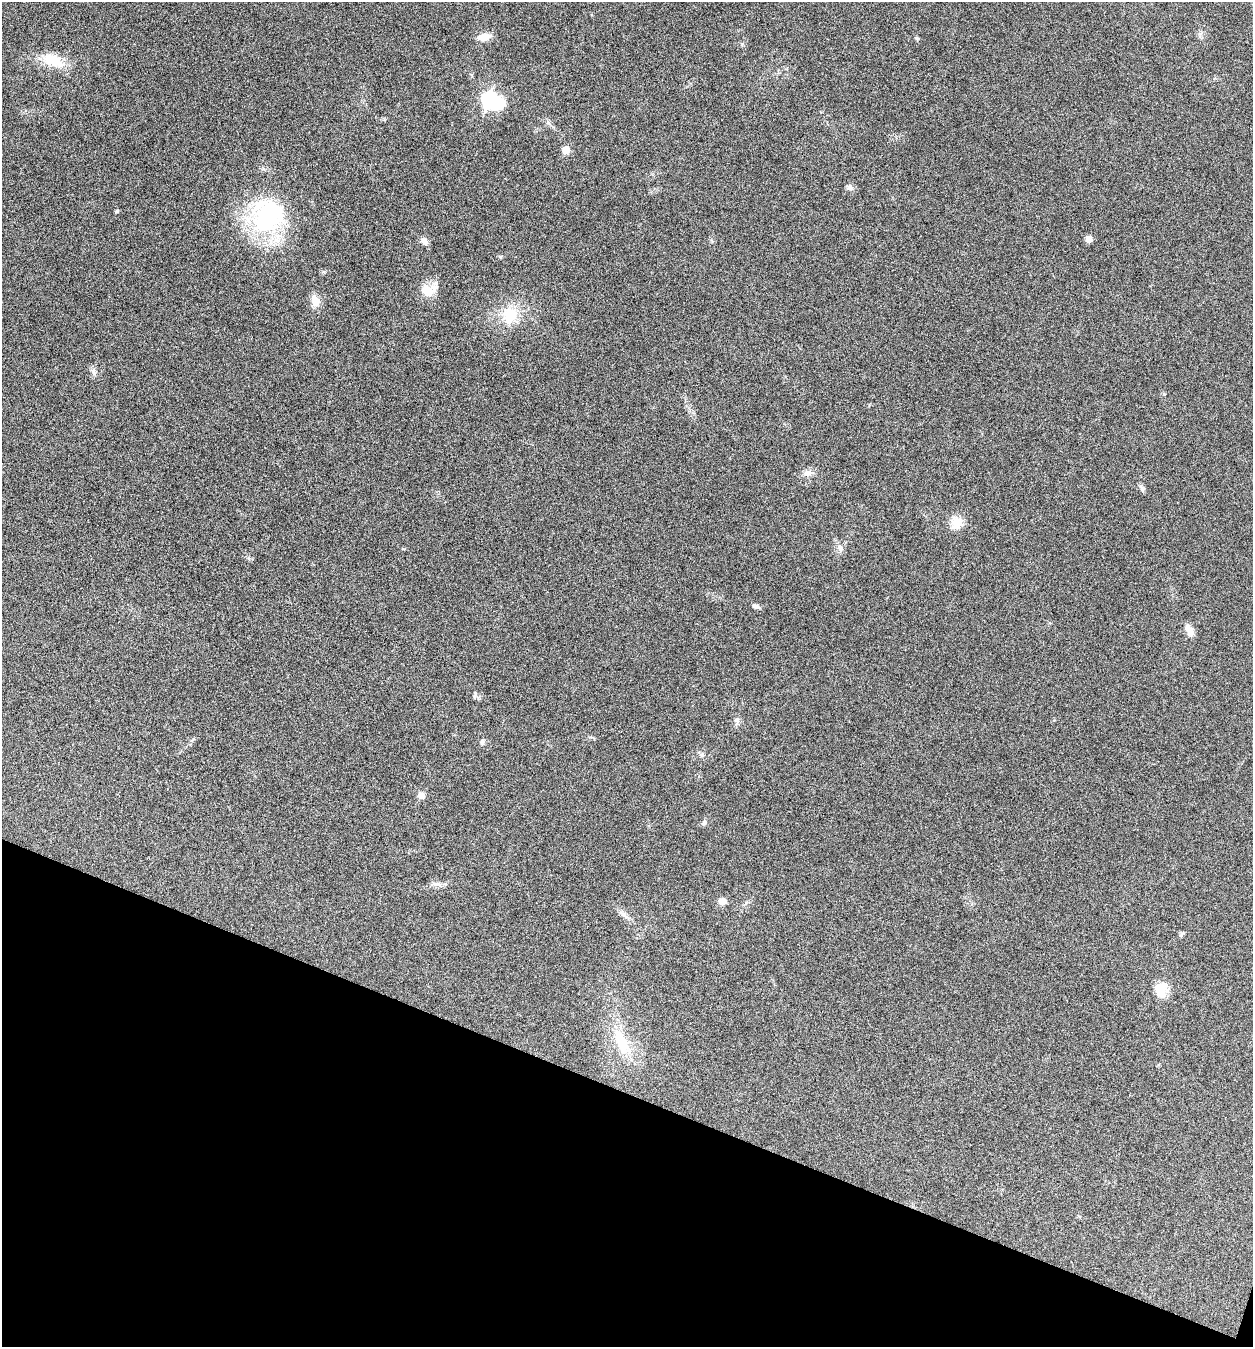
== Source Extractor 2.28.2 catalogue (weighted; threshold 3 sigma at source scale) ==
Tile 15 of 4 x 4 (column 3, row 4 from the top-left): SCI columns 2769-4019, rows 3-1347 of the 5409 x 5398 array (HDU 1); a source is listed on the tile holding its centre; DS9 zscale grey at full resolution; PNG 1255 x 1349 px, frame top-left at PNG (2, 2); no overlay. Shown black and unused: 19% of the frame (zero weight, under 5 of 9 exposures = <1% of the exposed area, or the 3 px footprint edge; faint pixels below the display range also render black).
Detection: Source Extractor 2.28.2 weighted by HDU 2 'WHT'; one run over the whole footprint, this tile lists its part. Background 0.136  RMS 0.0052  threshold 0.0214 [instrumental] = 3 sigma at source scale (4.09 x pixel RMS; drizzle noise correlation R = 1.36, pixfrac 0.8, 0.05/0.05 arcsec/px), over >= 5 px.
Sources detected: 32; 1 inside a brighter object's white glare — not listed; the other 31 listed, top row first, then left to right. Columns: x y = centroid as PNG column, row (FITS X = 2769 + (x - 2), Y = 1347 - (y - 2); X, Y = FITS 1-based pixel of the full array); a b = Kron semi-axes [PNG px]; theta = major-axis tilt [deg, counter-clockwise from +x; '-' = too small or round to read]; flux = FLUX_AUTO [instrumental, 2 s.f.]
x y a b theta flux
484 37 14 8 9 5.2
916 38 6 4 -71 0.62
53 60 27 16 -24 12
489 99 8 7 - 72
566 150 5 5 - 7.8
850 187 10 6 -67 1.5
117 211 6 4 19 0.51
268 215 46 40 58 59
1089 239 8 7 - 2.2
424 241 9 7 -43 2.5
426 289 17 14 31 7.1
315 301 13 9 -71 5.2
510 315 24 23 - 14
94 372 11 5 -79 1.6
808 473 13 7 5 2.4
1141 488 12 3 -54 1.1
956 523 16 14 -58 6
840 548 10 7 -65 2.1
756 606 11 5 -21 1.3
1189 630 15 8 -64 3.4
474 696 8 3 71 0.74
737 719 7 4 0 0.91
482 742 8 6 67 1.3
702 755 7 5 70 1.1
421 795 9 8 - 2.3
704 823 8 5 64 1
722 901 10 8 -5 2.7
625 915 14 5 -39 2.4
1181 935 10 4 50 0.85
1160 990 17 13 -89 8.5
622 1042 40 15 -67 17
Unlisted compact peaks at least as high as the median listed source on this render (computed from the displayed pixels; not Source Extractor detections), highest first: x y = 548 123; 500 257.